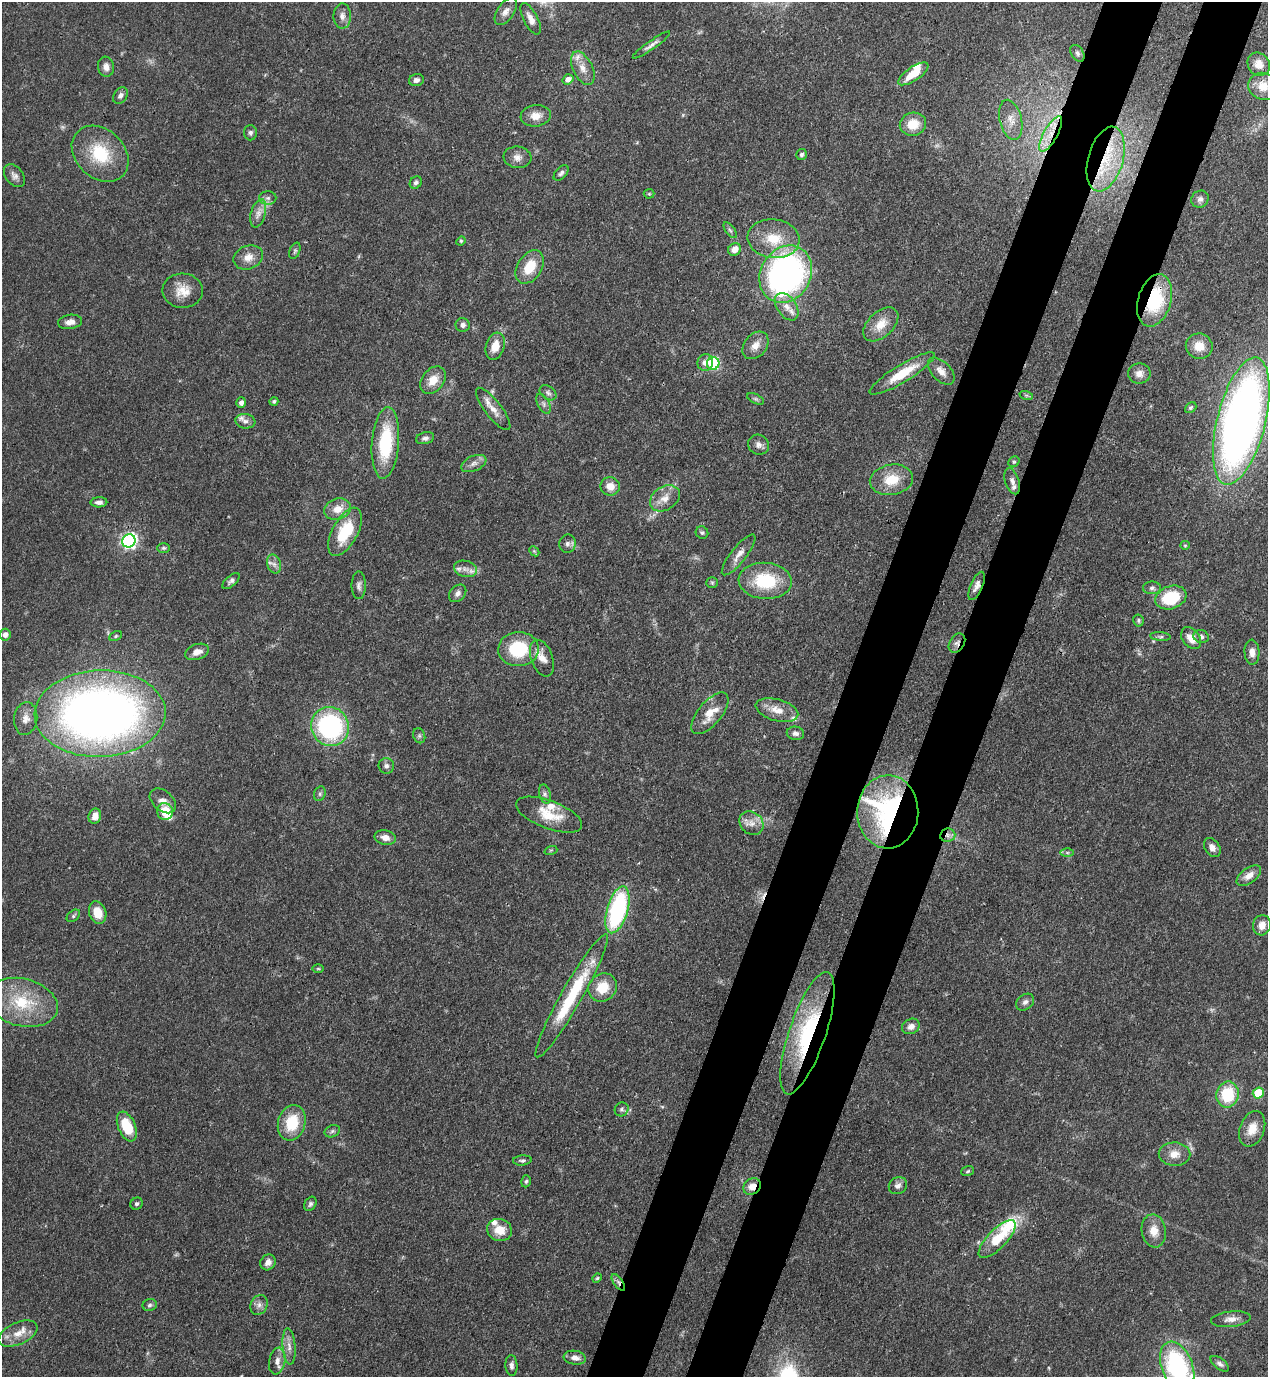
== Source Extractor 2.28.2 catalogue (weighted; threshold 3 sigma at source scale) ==
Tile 10 of 4 x 4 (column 2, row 3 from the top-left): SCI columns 1619-2884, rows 1416-2790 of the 5638 x 5578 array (HDU 1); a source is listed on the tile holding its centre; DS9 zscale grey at full resolution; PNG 1270 x 1379 px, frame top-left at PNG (2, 2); each listed source drawn as its Kron ellipse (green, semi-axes under 4 px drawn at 4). Shown black and unused: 9% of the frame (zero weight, under 3 of 4 exposures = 7% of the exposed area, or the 3 px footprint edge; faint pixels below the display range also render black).
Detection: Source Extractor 2.28.2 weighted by HDU 2 'WHT'; one run over the whole footprint, this tile lists its part. Background 0.0696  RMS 0.0036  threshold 0.0161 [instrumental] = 3 sigma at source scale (4.5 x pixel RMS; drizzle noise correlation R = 1.50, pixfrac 1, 0.05/0.05 arcsec/px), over >= 5 px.
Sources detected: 181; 3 too faint to see at this stretch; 1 inside a brighter object's white glare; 1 cosmic-ray / hot-pixel residue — neither listed nor drawn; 10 inside a brighter listed object's ellipse — not listed separately; the other 166 listed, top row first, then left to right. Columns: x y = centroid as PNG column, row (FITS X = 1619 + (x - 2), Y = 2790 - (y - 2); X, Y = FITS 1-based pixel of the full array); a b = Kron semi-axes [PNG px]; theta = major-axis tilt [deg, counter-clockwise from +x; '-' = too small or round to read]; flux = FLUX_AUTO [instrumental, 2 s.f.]
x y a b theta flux
506 12 15 8 57 2.3
342 16 12 8 -90 2.2
531 19 17 7 -63 2.7
651 45 22 4 35 1.7
1077 53 9 6 -58 1
1259 64 12 10 -51 3.1
106 67 10 8 -82 2.2
583 68 18 10 -64 3.9
913 74 18 7 33 7.1
568 79 5 5 - 2.2
416 80 7 6 - 1.3
1263 86 15 13 -25 5
120 95 9 6 54 1.3
536 116 15 10 7 4
1011 120 20 11 -76 4.5
913 124 13 11 13 6.5
250 133 7 6 - 0.96
1051 134 20 7 61 5.5
100 154 31 24 -43 17
801 154 5 5 - 0.73
517 157 14 11 -6 2.6
1106 159 33 17 74 19
561 173 9 5 46 1
14 176 13 8 -51 1.8
416 182 6 5 - 0.91
649 194 5 5 - 0.47
268 198 8 7 - 1.3
1200 199 9 8 - 1.4
258 213 14 7 74 2.5
730 230 9 4 -54 0.83
774 239 26 19 -6 12
461 241 4 4 - 0.4
735 249 7 6 - 3.2
295 251 8 5 69 0.68
248 257 15 11 22 3.7
530 267 18 12 58 8.5
786 274 30 25 59 120
183 291 20 17 -2 6.1
1155 300 27 16 74 23
787 307 15 9 -55 3.4
70 322 12 7 9 2.2
881 324 21 12 43 5.9
463 325 7 7 - 1.5
755 345 15 11 50 3.4
495 346 14 9 72 5
1199 346 13 12 - 5.2
705 362 8 7 - 2.4
713 364 6 6 - 32
941 371 16 9 -46 3
902 373 37 8 31 9.9
1139 374 11 10 - 2.4
433 380 15 11 51 4.8
548 393 9 6 -37 1.1
1026 395 7 4 -18 0.61
756 399 9 5 -26 0.72
274 401 4 4 - 0.68
241 403 5 5 - 1.4
543 404 11 6 -62 1.2
1191 408 6 4 39 0.59
493 409 26 8 -52 4
245 421 10 7 -9 1.6
1241 421 65 24 76 280
425 438 9 6 13 1.3
385 443 36 13 85 23
758 445 11 9 -30 1.8
1014 462 6 5 - 0.56
474 464 13 7 23 2
891 480 22 15 10 9.1
1012 481 13 7 -72 1.9
610 486 9 9 - 3.8
665 498 16 11 32 4.2
99 502 8 5 1 1.5
338 509 14 10 18 4.5
345 532 26 12 62 16
702 533 6 6 - 0.78
129 541 7 6 - 100
567 544 9 8 - 1.4
1185 545 5 4 - 0.42
163 548 6 4 0 0.59
534 551 6 4 -44 0.48
739 555 25 7 52 3.3
274 564 10 6 -74 1.6
466 569 12 8 -14 2.3
231 581 10 5 41 1.2
765 581 26 18 -4 19
712 583 5 5 - 0.54
359 585 14 7 90 1.5
977 586 15 6 66 2
1152 588 9 6 2 1.1
458 593 10 7 46 1.5
1171 597 16 11 19 17
1138 620 6 5 - 0.62
5 635 6 5 - 1.8
116 636 6 4 28 0.56
1160 636 10 4 -5 0.79
1201 637 8 6 -18 1.2
1191 638 12 8 -52 4.1
957 643 10 7 57 1.6
518 649 20 17 3 17
197 652 12 7 19 2.9
1252 652 12 7 -87 2.4
542 658 19 11 -69 3.8
777 710 22 10 -15 4.9
710 713 25 11 50 7.2
100 714 65 43 2 300
26 719 16 11 82 3.4
330 727 20 18 -66 54
795 733 9 6 -10 1.4
419 736 8 6 -69 0.8
386 766 8 7 - 1.3
320 794 7 5 70 0.87
545 794 9 5 -75 1.1
163 801 15 10 -41 2.8
165 811 8 8 - 8.8
888 812 36 30 89 63
549 815 35 14 -21 9.7
95 816 8 6 75 2.9
751 823 13 11 -43 3.4
948 835 7 6 - 1.5
385 838 11 7 -12 2.8
1212 848 10 7 -57 2
551 850 6 4 18 0.49
1067 853 6 4 -1 0.6
1249 876 14 7 35 2.9
617 910 24 10 74 48
98 913 11 8 -72 6.2
73 916 7 5 40 0.71
1262 925 10 9 - 3.3
318 969 6 4 0 0.45
602 987 15 13 42 7.9
572 996 70 10 60 25
22 1002 36 23 -14 20
1025 1002 10 7 37 1.4
911 1026 9 7 27 2.1
807 1033 64 18 71 41
1258 1093 5 5 - 15
1228 1095 13 11 78 16
622 1109 7 6 - 0.92
292 1123 18 13 73 13
127 1126 16 8 -68 12
1252 1129 18 12 69 5.3
332 1131 8 6 22 0.86
1174 1154 16 11 -2 4
522 1160 9 5 5 0.85
968 1171 6 4 19 0.57
526 1181 6 4 73 0.65
752 1186 9 7 37 3.1
898 1186 9 8 - 1.8
137 1204 6 6 - 0.84
310 1204 7 5 57 0.92
499 1230 12 11 - 5.7
1154 1231 17 12 -81 4.7
997 1239 25 9 46 12
268 1262 8 7 - 1.9
597 1278 5 4 - 0.44
618 1282 9 4 -55 1.3
150 1305 7 6 - 0.83
259 1305 10 8 64 1.7
1231 1319 20 7 6 2.7
18 1334 21 11 24 4.9
289 1346 18 6 -85 2.6
575 1358 11 7 -8 2.2
277 1361 13 8 79 2.4
1220 1364 11 5 -38 1.2
511 1365 10 6 -87 1.3
1177 1367 26 15 -68 48
Overlapping masked pixels (flux is a lower limit): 10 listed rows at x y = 1051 134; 1106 159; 1155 300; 977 586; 957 643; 888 812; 948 835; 807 1033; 752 1186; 618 1282
Isophote crosses this tile's border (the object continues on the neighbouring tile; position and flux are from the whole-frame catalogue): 1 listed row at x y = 1177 1367